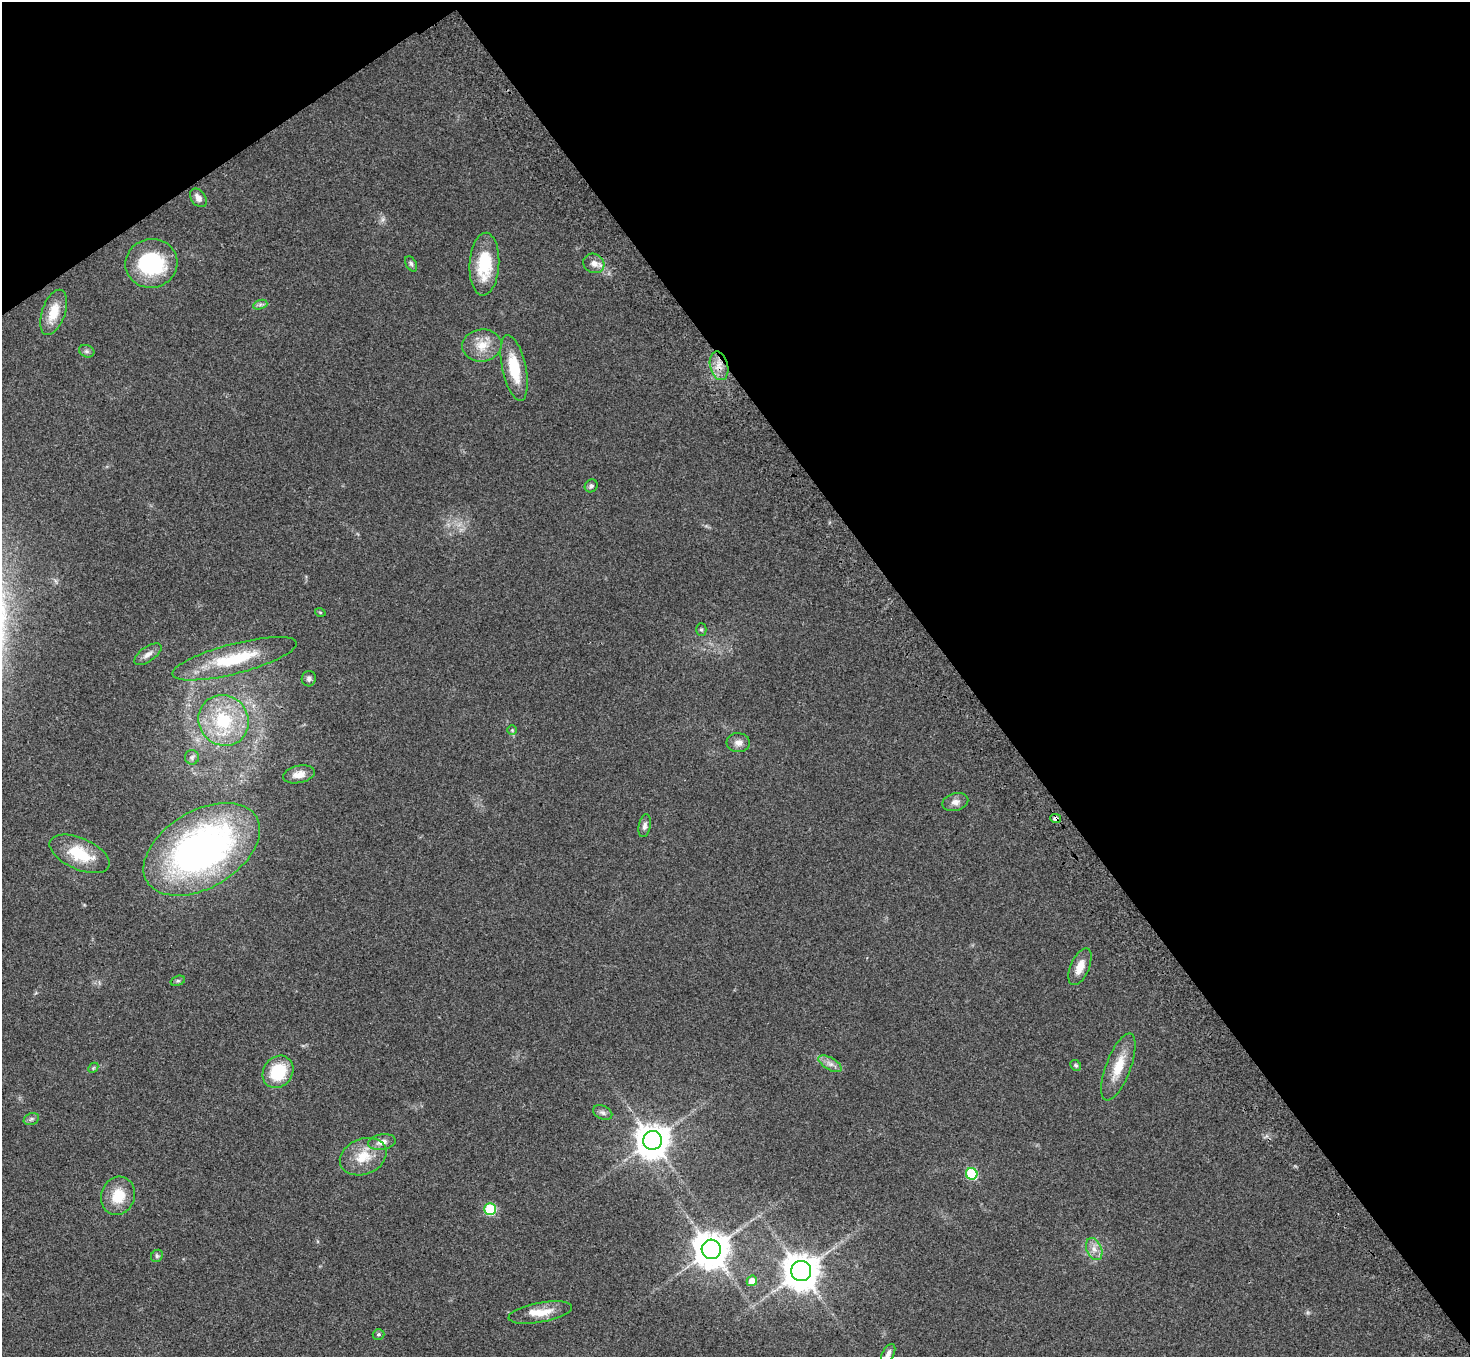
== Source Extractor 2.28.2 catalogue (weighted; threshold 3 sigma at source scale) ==
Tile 3 of 4 x 4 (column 3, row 1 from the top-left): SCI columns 3014-4481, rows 4420-5774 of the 6026 x 5994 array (HDU 1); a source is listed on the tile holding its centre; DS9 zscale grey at full resolution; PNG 1472 x 1359 px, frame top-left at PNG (2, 2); each listed source drawn as its Kron ellipse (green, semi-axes under 4 px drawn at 4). Shown black and unused: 38% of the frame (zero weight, under 3 of 4 exposures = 5% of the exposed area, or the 3 px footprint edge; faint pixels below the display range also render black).
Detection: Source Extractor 2.28.2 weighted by HDU 2 'WHT'; one run over the whole footprint, this tile lists its part. Background 0.224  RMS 0.0087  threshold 0.039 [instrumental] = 3 sigma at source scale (4.5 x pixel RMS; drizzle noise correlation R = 1.50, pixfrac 1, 0.05/0.05 arcsec/px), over >= 5 px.
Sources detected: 52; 1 inside a brighter object's white glare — neither listed nor drawn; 1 inside a brighter listed object's ellipse — not listed separately; the other 50 listed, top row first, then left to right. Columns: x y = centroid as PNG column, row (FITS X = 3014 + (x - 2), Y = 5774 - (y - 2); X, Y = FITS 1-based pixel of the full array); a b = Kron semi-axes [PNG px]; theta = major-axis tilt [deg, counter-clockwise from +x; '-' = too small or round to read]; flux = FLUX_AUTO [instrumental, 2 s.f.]
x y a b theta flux
198 198 10 7 -53 5.2
151 263 26 24 11 70
594 263 10 9 - 5.4
411 264 8 5 -61 2
484 264 31 15 87 39
260 305 7 4 19 2
54 312 24 11 71 18
482 345 20 16 7 16
87 351 8 6 -20 2.1
719 366 14 9 -76 9.3
514 368 33 12 -78 30
591 486 7 6 - 2.4
320 612 5 3 - 0.76
701 629 6 5 - 1.5
148 654 16 7 35 5.4
234 659 64 15 15 47
309 679 8 7 - 2.7
223 720 26 24 -47 51
512 730 5 5 - 1.1
738 743 12 9 -5 5.2
192 757 7 7 - 2
299 774 16 8 12 7.9
955 802 13 9 14 5.3
1056 818 5 4 - 3.6
645 826 12 6 79 3.2
202 849 63 38 31 340
80 854 32 15 -24 32
1080 967 19 9 67 11
178 981 7 4 18 1.4
830 1064 13 6 -30 4.5
1076 1065 6 5 - 1.3
1118 1067 35 12 69 22
93 1068 6 4 46 1.2
278 1072 17 14 54 37
603 1113 10 6 -25 3
31 1119 8 6 21 2.1
652 1140 9 9 - 1700
382 1142 14 7 9 6.2
363 1157 24 17 22 21
972 1174 6 5 - 62
118 1196 19 16 71 21
490 1209 5 5 - 60
711 1249 10 9 - 2000
1094 1249 11 7 -67 6.1
157 1256 6 5 - 1.7
801 1271 10 10 - 2000
752 1281 5 5 - 9.5
540 1313 32 10 10 16
378 1334 6 5 - 1.5
888 1354 10 6 63 3.7
Overlapping masked pixels (flux is a lower limit): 1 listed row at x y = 1056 818
Isophote crosses this tile's border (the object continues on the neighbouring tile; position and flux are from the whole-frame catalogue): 1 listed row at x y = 888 1354